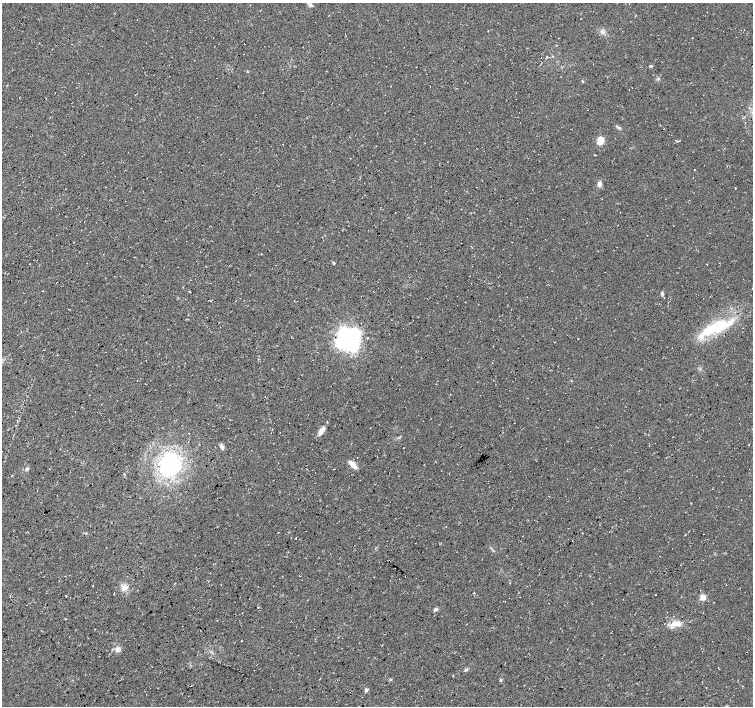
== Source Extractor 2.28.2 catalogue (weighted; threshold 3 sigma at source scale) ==
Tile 7 of 4 x 4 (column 3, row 2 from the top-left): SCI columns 3013-4514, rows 3050-4457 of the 6017 x 6031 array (HDU 1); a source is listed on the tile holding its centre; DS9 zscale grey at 2 x 2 block average (1 PNG px = mean of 2 x 2 image px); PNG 755 x 708 px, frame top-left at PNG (2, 3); no overlay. Shown black and unused: <1% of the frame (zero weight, under 3 of 4 exposures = <1% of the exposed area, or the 3 px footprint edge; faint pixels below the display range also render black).
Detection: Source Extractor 2.28.2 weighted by HDU 2 'WHT'; one run over the whole footprint, this tile lists its part. Background 0.0136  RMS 0.0049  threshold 0.0221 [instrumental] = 3 sigma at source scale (4.5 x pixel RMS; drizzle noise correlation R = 1.50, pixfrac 1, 0.0396/0.0396 arcsec/px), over >= 5 px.
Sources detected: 42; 5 inside a brighter object's white glare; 2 cosmic-ray / hot-pixel residue — not listed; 1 inside a brighter listed object's ellipse — not listed separately; the other 34 listed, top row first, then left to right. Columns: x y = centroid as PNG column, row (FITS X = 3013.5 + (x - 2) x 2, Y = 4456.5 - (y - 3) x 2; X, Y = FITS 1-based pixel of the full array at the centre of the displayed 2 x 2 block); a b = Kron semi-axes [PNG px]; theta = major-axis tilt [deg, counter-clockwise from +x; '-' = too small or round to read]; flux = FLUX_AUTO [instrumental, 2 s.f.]
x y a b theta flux
311 5 6 4 -19 2.6
603 32 4 3 - 2.1
692 38 2 2 - 0.44
651 66 4 2 - 1.1
583 81 3 3 - 1.1
618 127 8 2 -33 1.9
600 140 9 6 60 12
677 141 4 2 - 1
599 184 6 5 - 4.2
334 263 4 2 - 0.88
662 294 6 3 -86 2
710 329 34 12 31 44
355 334 5 4 - 130
554 342 2 2 - 0.45
89 395 2 2 - 0.5
321 431 11 5 55 6.3
222 447 6 4 -64 4
170 465 26 23 58 100
353 465 10 4 -45 9.4
27 469 5 3 - 2
295 538 2 2 - 0.6
258 586 2 2 - 0.38
125 587 9 7 19 7.7
114 594 2 2 - 0.44
656 594 2 2 - 0.53
703 597 3 3 - 28
258 607 2 2 - 0.54
435 610 5 4 - 2.5
675 624 15 7 1 10
118 648 6 5 - 3.7
466 670 6 2 41 1.3
390 680 3 2 - 0.84
501 680 3 3 - 1.2
366 690 4 3 - 2.8
Diffuse or blended objects may show on this block-average render without a row.